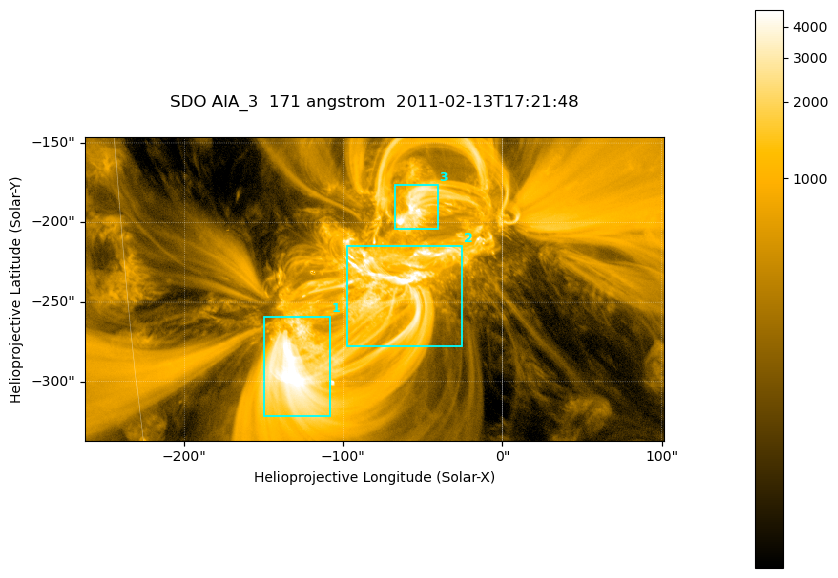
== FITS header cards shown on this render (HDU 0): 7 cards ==
TELESCOP= 'SDO     '           /
INSTRUME= 'AIA_3   '           /
WAVELNTH=                  171 /
WAVEUNIT= 'angstrom'           /
DATE-OBS= '2011-02-13T17:21:48.34' /
CTYPE1  = 'HPLN-TAN'           /
CTYPE2  = 'HPLT-TAN'           /

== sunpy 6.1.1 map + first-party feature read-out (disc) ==
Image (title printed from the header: SDO AIA_3  171 angstrom  2011-02-13T17:21:48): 607 x 318 px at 0.599 arcsec/px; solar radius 972 arcsec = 1622 px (partial field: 2.3% of the solar disc is inside the frame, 100% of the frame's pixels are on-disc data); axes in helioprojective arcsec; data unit not stated in the header (colour bar unlabelled)
Pointing: header CRPIX1/2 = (2056.06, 2043.72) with CRVAL1/2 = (0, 0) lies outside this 607 x 318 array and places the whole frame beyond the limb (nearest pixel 1.39 R_sun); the SolarSoft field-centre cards XCEN/YCEN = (-80.26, -241.8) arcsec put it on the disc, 1315 arcsec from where CRPIX/CRVAL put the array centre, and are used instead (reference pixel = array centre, CRVAL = XCEN/YCEN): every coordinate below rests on XCEN/YCEN
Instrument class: DISC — disc imager (sunpy class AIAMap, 171 A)
Bright regions (active regions / flare kernels): reference = the on-disc median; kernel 5 px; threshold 5 sigma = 1779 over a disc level ~351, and >= 1.15x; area >= 193 px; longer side >= 4 px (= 2.4 arcsec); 3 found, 3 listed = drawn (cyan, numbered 1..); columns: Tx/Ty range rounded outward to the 2 arcsec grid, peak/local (2 s.f.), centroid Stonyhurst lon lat
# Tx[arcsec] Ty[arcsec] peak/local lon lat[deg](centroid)
1 -150..-108 -322..-258 19 -8 -24
2 -98..-24 -278..-214 15 -4 -21
3 -68..-40 -204..-176 15 -3 -18